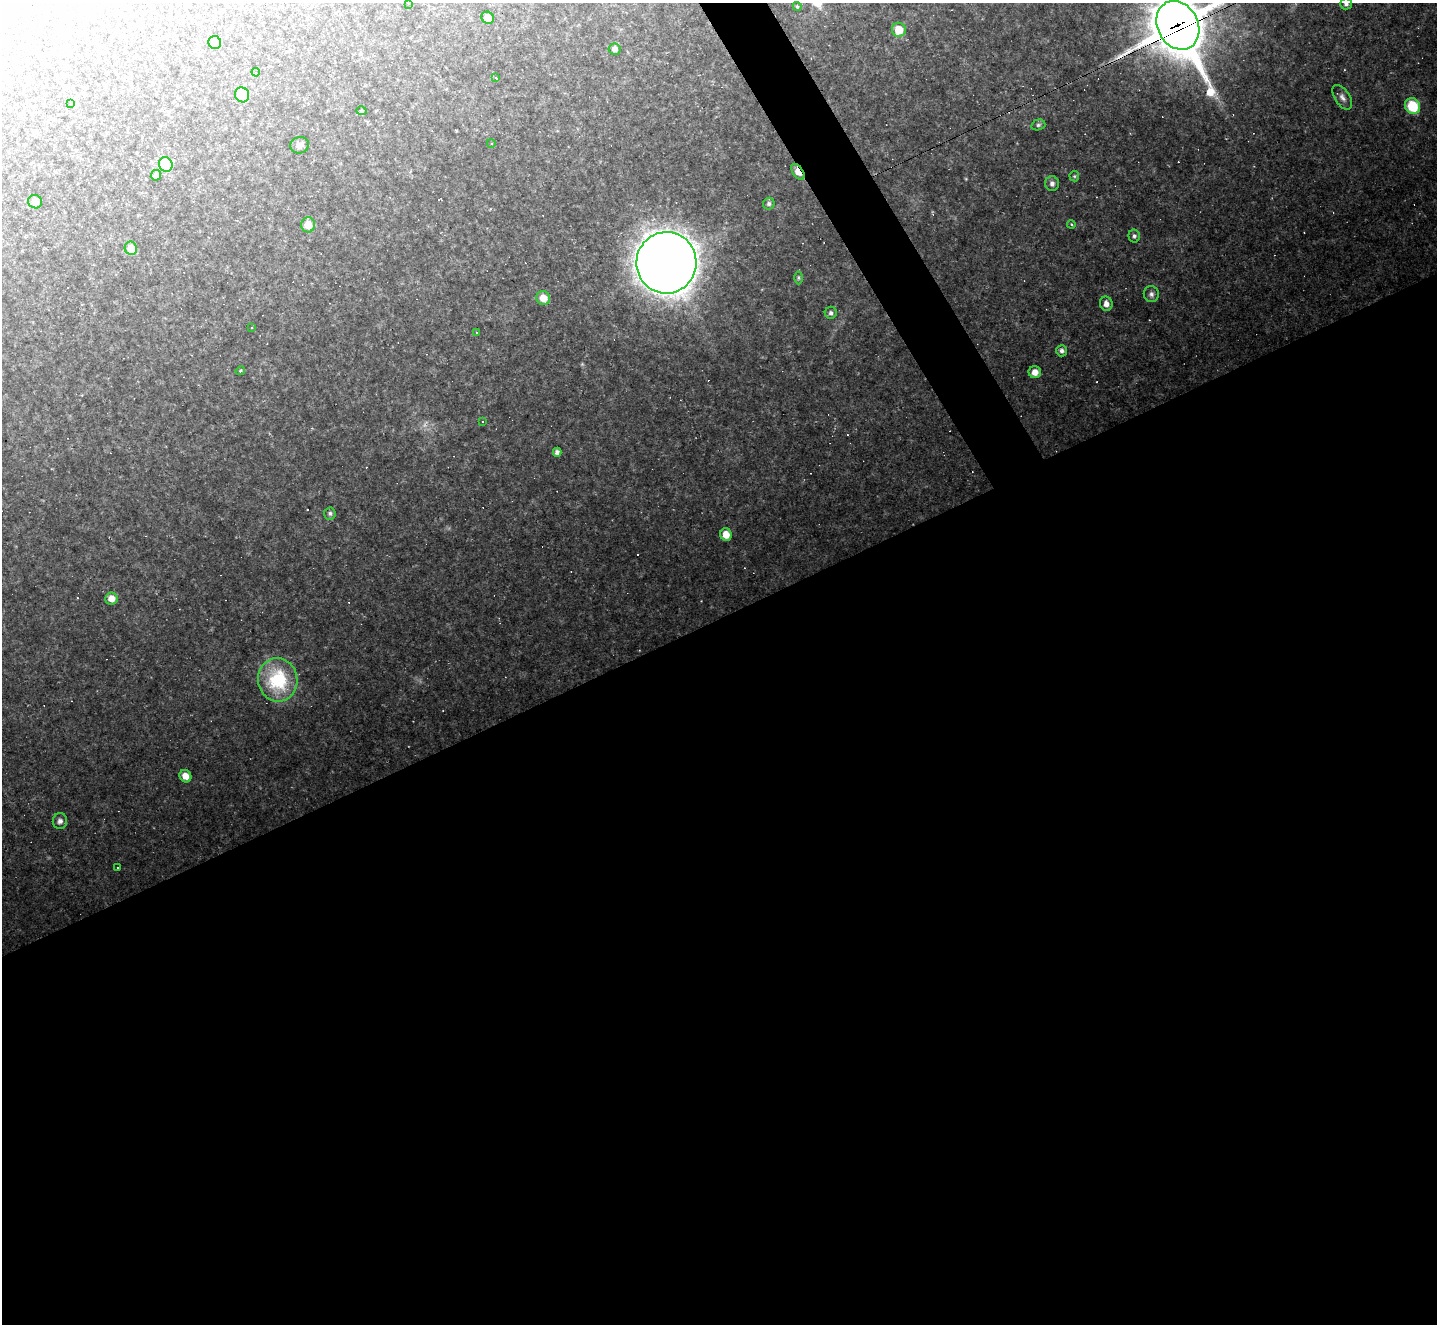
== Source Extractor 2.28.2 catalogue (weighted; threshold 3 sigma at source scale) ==
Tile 15 of 4 x 4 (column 3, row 4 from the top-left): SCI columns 2870-4304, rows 287-1608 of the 5738 x 5727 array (HDU 1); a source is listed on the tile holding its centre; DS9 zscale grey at full resolution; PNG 1439 x 1326 px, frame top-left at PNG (2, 3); each listed source drawn as its Kron ellipse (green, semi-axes under 4 px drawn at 4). Shown black and unused: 55% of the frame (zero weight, under 2 of 3 exposures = <1% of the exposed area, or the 3 px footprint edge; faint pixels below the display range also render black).
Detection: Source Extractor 2.28.2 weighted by HDU 2 'WHT'; one run over the whole footprint, this tile lists its part. Background 0.137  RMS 0.012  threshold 0.0528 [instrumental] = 3 sigma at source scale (4.5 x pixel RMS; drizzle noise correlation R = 1.50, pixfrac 1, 0.05/0.05 arcsec/px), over >= 5 px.
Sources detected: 68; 19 cosmic-ray / hot-pixel residue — neither listed nor drawn; the other 49 listed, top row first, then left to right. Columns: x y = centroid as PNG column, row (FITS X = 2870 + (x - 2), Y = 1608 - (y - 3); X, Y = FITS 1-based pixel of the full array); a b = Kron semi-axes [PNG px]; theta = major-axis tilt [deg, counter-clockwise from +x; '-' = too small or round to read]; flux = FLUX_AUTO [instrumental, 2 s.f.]
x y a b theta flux
408 3 3 3 - 5.7
1346 4 6 5 - 3
797 7 4 3 - 1.6
488 18 6 6 - 7.3
1178 25 25 20 -62 6500
899 30 7 7 - 19
215 42 6 6 - 8.7
615 49 6 6 - 4.6
256 72 4 3 - 2.8
496 78 4 3 - 9.5
242 95 7 7 - 25
1342 97 14 7 -56 5.7
71 103 3 3 - 1.7
1413 106 8 7 - 43
361 111 5 4 - 1.3
1038 125 7 5 15 2.1
491 143 4 3 - 1.1
300 145 9 8 - 4.6
166 164 7 6 - 44
798 172 9 5 -56 14
156 175 5 5 - 4.2
1074 176 5 5 - 1.5
1052 184 7 7 - 4.5
35 202 7 6 - 6.7
769 204 6 5 - 2.8
1071 224 4 4 - 1.2
308 225 7 7 - 13
1134 236 6 5 - 2.7
131 248 7 6 - 18
666 263 30 30 - 3500
798 278 6 4 90 2
1151 294 8 7 - 3.9
543 298 7 6 - 12
1106 304 7 6 - 6.2
831 313 6 6 - 3
252 328 3 2 - 0.82
477 332 3 3 - 3.2
1062 351 5 5 - 3.8
240 371 5 3 - 1.3
1035 372 6 6 - 8.6
482 421 2 2 - 0.92
557 452 4 4 - 3.7
330 513 6 6 - 2.6
726 534 6 5 - 14
111 598 6 6 - 10
278 680 22 19 -83 75
185 776 6 5 - 10
60 821 8 7 - 5.2
117 868 2 2 - 0.91
Overlapping masked pixels (flux is a lower limit): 2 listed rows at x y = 1178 25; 798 172
Isophote crosses this tile's border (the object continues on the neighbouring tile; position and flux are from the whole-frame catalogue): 3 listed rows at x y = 408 3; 1346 4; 1178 25